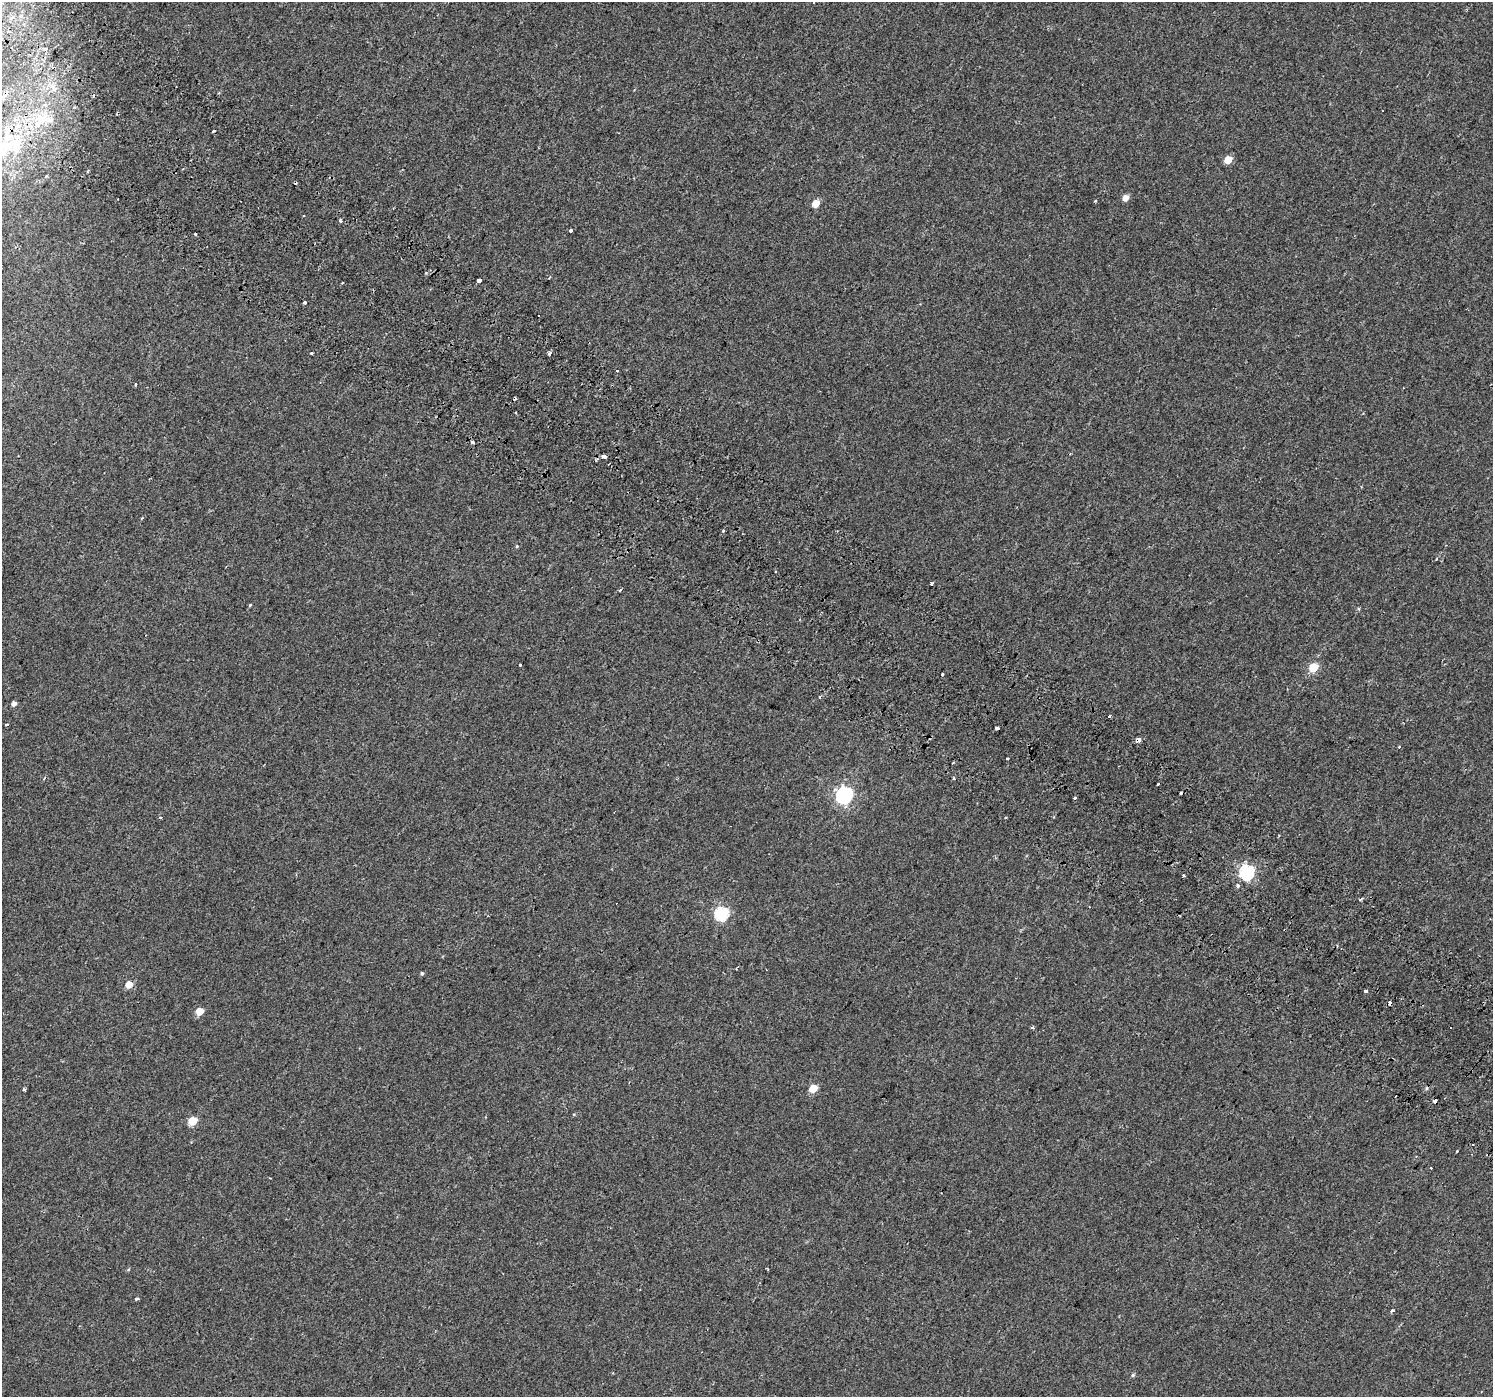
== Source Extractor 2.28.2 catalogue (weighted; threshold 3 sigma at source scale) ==
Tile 11 of 4 x 4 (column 3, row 3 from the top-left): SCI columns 3024-4514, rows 1689-3083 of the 6041 x 6101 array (HDU 1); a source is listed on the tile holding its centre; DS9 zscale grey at full resolution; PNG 1495 x 1399 px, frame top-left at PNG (2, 2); no overlay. Shown black and unused: <1% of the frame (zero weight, under 2 of 3 exposures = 3% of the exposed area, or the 3 px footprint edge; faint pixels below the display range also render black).
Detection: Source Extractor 2.28.2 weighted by HDU 2 'WHT'; one run over the whole footprint, this tile lists its part. Background 0.00314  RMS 0.0036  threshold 0.016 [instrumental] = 3 sigma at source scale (4.5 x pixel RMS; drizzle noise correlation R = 1.50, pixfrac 1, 0.0396/0.0396 arcsec/px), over >= 5 px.
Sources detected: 70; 11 cosmic-ray / hot-pixel residue — not listed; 3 inside a brighter listed object's ellipse — not listed separately; the other 56 listed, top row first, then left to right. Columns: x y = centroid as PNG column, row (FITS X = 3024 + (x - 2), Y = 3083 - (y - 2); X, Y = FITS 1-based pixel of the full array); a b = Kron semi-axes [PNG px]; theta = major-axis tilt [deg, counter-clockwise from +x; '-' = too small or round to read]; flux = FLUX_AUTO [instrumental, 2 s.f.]
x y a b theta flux
41 119 13 9 0 4.2
8 146 25 13 33 9.8
1228 160 5 5 - 7.1
1125 198 5 5 - 2.8
816 203 5 5 - 5.3
341 221 4 3 - 1.1
571 230 3 3 - 3.6
479 280 3 3 - 7.1
305 302 3 3 - 0.7
311 353 3 2 - 0.38
550 353 4 3 - 3.3
617 371 3 3 - 0.87
136 384 4 2 - 0.34
472 442 4 3 - 0.79
604 457 4 3 - 2.7
142 518 5 3 - 0.29
517 546 4 4 - 0.31
932 583 3 3 - 0.5
620 590 5 3 - 0.38
250 605 4 3 - 0.37
520 665 3 3 - 0.41
1313 667 6 5 - 14
942 674 3 3 - 2.3
14 704 5 4 - 1.6
1109 716 3 3 - 0.77
7 724 3 3 - 1.3
997 728 3 3 - 4
1138 740 4 3 - 17
1399 747 3 3 - 0.37
1007 759 3 3 - 0.71
953 778 3 3 - 0.76
1158 784 3 3 - 1.2
1181 793 3 3 - 0.97
844 795 7 7 - 98
1075 798 3 3 - 2.7
1005 818 3 3 - 1.2
1247 872 7 6 - 68
1184 875 3 3 - 0.64
1238 885 3 3 - 2
721 914 6 6 - 49
737 967 5 2 - 0.37
422 973 4 4 - 0.49
129 985 5 5 - 6
1365 991 3 3 - 2
1390 1003 4 3 - 5.6
199 1011 5 5 - 7.8
1033 1028 4 3 - 0.63
813 1088 5 5 - 8.6
24 1089 3 3 - 1
1435 1101 3 3 - 8.5
192 1121 6 5 - 12
1457 1151 3 2 - 0.31
1431 1168 3 3 - 2
137 1299 4 3 - 0.83
1392 1310 3 3 - 6.6
1133 1375 5 4 - 0.58
Overlapping masked pixels (flux is a lower limit): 3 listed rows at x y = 1138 740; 1390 1003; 1435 1101
Isophote crosses this tile's border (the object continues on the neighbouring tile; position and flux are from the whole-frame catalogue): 1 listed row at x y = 8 146